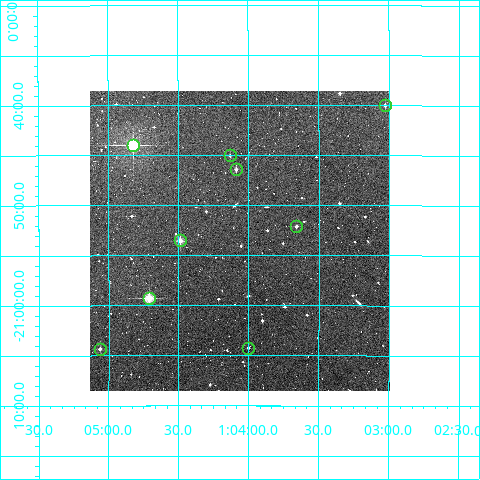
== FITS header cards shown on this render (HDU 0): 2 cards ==
NAXIS1  =                  300
NAXIS2  =                  300

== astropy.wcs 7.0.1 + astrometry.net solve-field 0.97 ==
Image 300 x 300 px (HDU 0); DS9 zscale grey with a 90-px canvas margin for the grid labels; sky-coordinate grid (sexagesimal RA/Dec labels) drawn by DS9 from the SOLVED WCS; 9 Tycho-2 reference stars matched to detected sources circled (green)
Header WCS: RA---TAN/DEC--TAN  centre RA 01:04:04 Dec -20:54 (16.02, -20.89 deg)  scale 6 arcsec/px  FOV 30.0' x 30.0'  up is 0 deg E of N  parity normal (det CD < 0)
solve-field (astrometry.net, Tycho-2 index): VERIFIED the header's WCS against the Tycho-2 star catalogue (verified at 2 index scales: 9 matches each, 0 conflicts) and refined it, rather than solving blind
Solved WCS: RA---TAN-SIP/DEC--TAN-SIP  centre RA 01:04:04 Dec -20:54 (16.02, -20.89 deg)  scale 6 arcsec/px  FOV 30.0' x 30.0'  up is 0 deg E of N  parity normal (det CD < 0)
The solver's refit moves the header's centre by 2.1 arcsec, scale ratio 0.9992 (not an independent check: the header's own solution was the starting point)
Tycho-2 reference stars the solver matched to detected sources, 9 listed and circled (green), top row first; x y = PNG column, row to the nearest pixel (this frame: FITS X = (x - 90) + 1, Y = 300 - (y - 91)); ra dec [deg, ICRS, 3 dp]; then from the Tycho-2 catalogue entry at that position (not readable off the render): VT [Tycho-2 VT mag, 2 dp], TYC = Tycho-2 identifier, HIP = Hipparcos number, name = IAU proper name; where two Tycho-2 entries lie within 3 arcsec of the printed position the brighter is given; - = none
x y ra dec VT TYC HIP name
385 105 15.757 -20.666 11.63 5850-318-1 - -
133 145 16.206 -20.732 7.54 5853-1356-1 5068 -
230 155 16.033 -20.750 11.88 5853-1443-1 - -
236 169 16.022 -20.773 11.49 5853-1290-1 - -
296 226 15.915 -20.868 12.15 5850-1022-1 - -
180 240 16.122 -20.892 10.15 5853-1761-1 - -
149 298 16.178 -20.988 9.51 5853-1988-1 5056 -
248 348 16.000 -21.071 12.44 5853-211-1 - -
100 349 16.265 -21.072 11.37 5853-159-1 - -